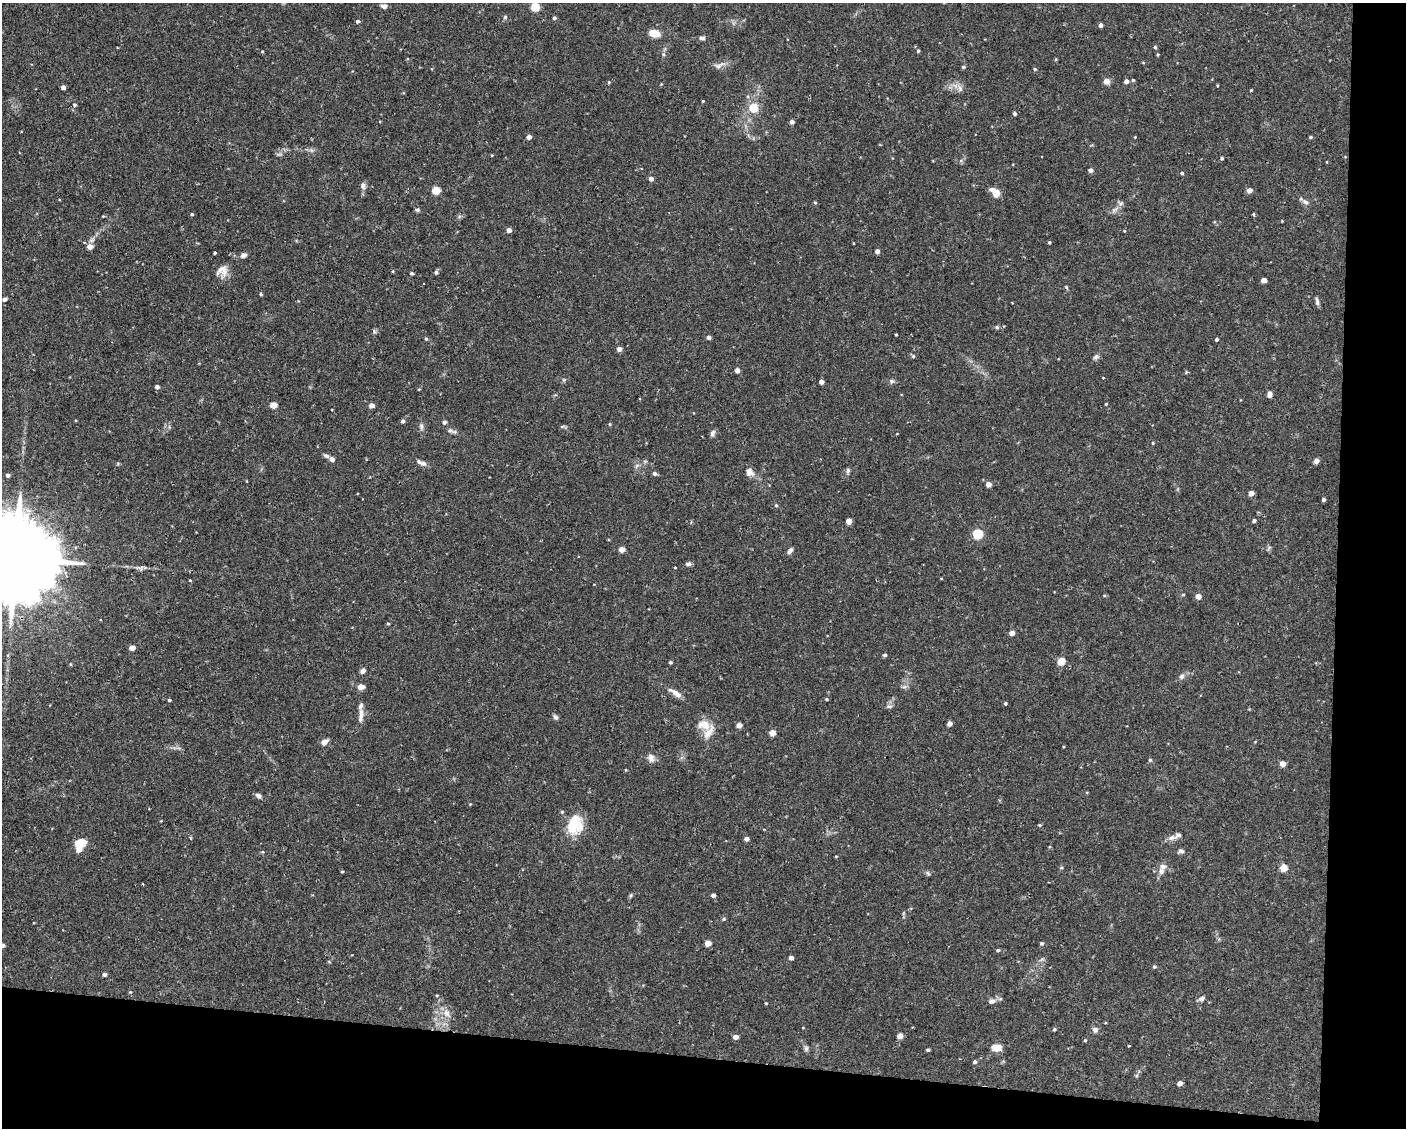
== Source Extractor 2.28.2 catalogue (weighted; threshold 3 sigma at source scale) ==
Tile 12 of 3 x 4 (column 3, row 4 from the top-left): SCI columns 2911-4314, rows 1-1126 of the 4527 x 4506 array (HDU 1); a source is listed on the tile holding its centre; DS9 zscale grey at full resolution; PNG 1408 x 1130 px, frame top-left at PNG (2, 3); no overlay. Shown black and unused: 11% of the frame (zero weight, under 2 of 3 exposures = <1% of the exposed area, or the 3 px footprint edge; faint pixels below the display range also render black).
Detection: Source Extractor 2.28.2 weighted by HDU 2 'WHT'; one run over the whole footprint, this tile lists its part. Background 0.0461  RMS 0.0033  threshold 0.0147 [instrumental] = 3 sigma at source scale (4.5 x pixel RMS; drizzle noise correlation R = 1.50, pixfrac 1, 0.05/0.05 arcsec/px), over >= 5 px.
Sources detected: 176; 5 inside a brighter listed object's ellipse — not listed separately; the other 171 listed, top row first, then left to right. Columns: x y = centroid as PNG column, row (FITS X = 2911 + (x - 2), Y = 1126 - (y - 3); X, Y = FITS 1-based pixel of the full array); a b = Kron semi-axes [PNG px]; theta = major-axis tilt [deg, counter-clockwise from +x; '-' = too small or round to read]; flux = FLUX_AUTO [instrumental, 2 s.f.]
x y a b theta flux
384 6 7 5 -5 1.1
535 7 5 5 - 12
505 17 7 4 46 0.44
554 18 4 3 - 0.58
357 21 4 4 - 0.66
1100 25 4 4 - 1.3
654 33 9 6 -16 5.7
701 38 7 5 -13 0.87
1155 47 4 4 - 0.43
918 51 5 4 - 0.45
262 52 4 3 - 0.27
663 54 6 4 -71 0.45
718 66 14 6 19 1.5
963 67 5 4 - 0.43
1035 69 4 4 - 0.43
1133 80 4 4 - 0.37
1107 81 4 4 - 3.4
1126 81 4 4 - 1.4
609 82 4 3 - 0.29
63 87 4 4 - 1.2
960 88 10 6 -69 1.1
1251 90 3 3 - 0.25
703 101 3 3 - 0.29
74 105 5 5 - 0.51
753 108 10 9 - 5.3
1014 113 5 4 - 0.55
792 122 4 4 - 1.1
529 137 4 4 - 1.8
1135 137 3 3 - 0.21
1310 137 4 4 - 0.39
1222 158 4 4 - 0.46
1091 170 4 4 - 1.3
1182 173 4 4 - 0.43
651 179 4 4 - 1.7
363 186 9 6 -87 1
436 190 5 5 - 10
1249 190 5 4 - 2
995 192 11 7 -49 3.6
1305 202 10 5 -38 1
815 203 4 4 - 0.37
1121 203 6 5 - 0.69
417 210 6 4 11 0.56
192 214 4 3 - 0.4
1254 214 4 3 - 0.47
509 230 4 4 - 1.8
1049 242 4 3 - 0.36
90 246 6 5 - 2.6
877 251 4 4 - 1.3
214 253 3 3 - 0.74
243 255 8 5 27 1.1
222 270 15 13 17 2.8
393 271 4 3 - 0.27
436 272 5 4 - 0.49
411 273 4 3 - 0.61
1263 280 4 4 - 2.5
1066 287 6 3 -72 0.34
261 294 4 3 - 0.41
5 299 4 4 - 0.96
1317 301 11 4 -81 0.8
997 327 6 5 - 0.48
374 331 6 4 -73 0.46
896 334 3 2 - 0.26
709 337 4 4 - 1.2
426 339 5 4 - 0.37
1216 339 3 3 - 0.6
619 349 4 4 - 1.8
913 356 5 4 - 0.46
1096 357 9 5 23 0.74
737 370 4 4 - 1.9
1103 378 3 2 - 0.25
891 381 6 5 - 0.65
821 382 4 4 - 1.5
157 387 4 4 - 1.1
1269 394 6 5 - 1.3
1106 404 3 3 - 0.27
273 405 5 4 - 4.9
371 405 4 4 - 2.2
403 421 4 4 - 0.79
444 422 6 5 - 0.53
610 424 5 3 - 0.29
421 426 10 5 -85 0.91
450 431 11 4 -9 0.82
712 433 8 6 67 0.93
1153 443 5 3 - 0.24
326 456 8 5 -29 0.81
332 459 5 5 - 1.2
1316 461 4 4 - 2.4
423 463 10 7 -18 1.3
848 470 7 5 89 0.62
750 472 10 8 -39 2
655 473 5 4 - 0.88
8 475 4 4 - 0.78
988 484 4 4 - 2.4
1251 493 4 4 - 2.4
1323 500 4 3 - 0.65
776 505 4 4 - 0.38
849 521 4 4 - 3.8
1254 521 4 4 - 0.75
978 534 5 5 - 21
622 549 4 4 - 3.5
790 551 9 5 55 0.87
15 558 36 19 -7 8300
688 564 7 5 8 0.77
141 569 9 3 85 0.51
190 580 3 3 - 0.38
1198 596 4 4 - 3.1
388 624 4 3 - 0.35
1012 633 4 4 - 2.3
132 648 4 4 - 3
885 655 5 4 - 0.52
1061 661 5 4 - 7.7
670 662 4 3 - 0.4
363 671 6 5 - 1.1
1182 676 8 7 - 0.92
361 687 9 7 6 1.3
675 693 21 6 -32 2.2
826 699 4 3 - 0.34
169 700 3 3 - 0.39
1005 703 3 3 - 0.67
889 706 8 4 8 0.61
361 714 15 6 89 2
555 717 7 5 -57 0.72
949 723 4 4 - 2
704 725 17 12 -13 4.1
739 725 4 4 - 2.2
772 733 5 4 - 3.8
324 742 7 5 39 1.9
651 758 11 8 -78 1.5
1150 760 5 4 - 0.37
1283 764 4 4 - 2.8
258 795 7 5 -26 0.93
562 812 4 4 - 0.35
574 824 25 15 69 9
1039 825 4 4 - 0.31
1178 835 13 7 19 1.5
190 838 4 3 - 0.34
746 839 4 4 - 1.2
80 842 12 7 13 4.1
1181 851 7 5 -17 0.81
836 856 4 3 - 0.24
1284 868 7 7 - 2.4
1161 871 9 7 84 1.5
342 872 4 3 - 0.3
928 873 7 4 -52 0.46
631 895 6 4 72 0.43
713 895 4 4 - 0.94
724 919 5 3 - 0.33
708 943 5 4 - 3.4
1042 943 4 4 - 0.68
2 945 4 4 - 0.84
998 950 5 4 - 0.44
791 958 4 4 - 1.4
1154 967 5 4 - 0.47
104 975 5 5 - 0.62
130 992 4 4 - 0.34
437 995 5 3 - 0.31
1202 998 8 5 33 0.91
992 1001 9 7 8 1.2
766 1003 4 3 - 0.28
446 1013 11 8 -65 2.2
1054 1029 4 3 - 0.39
1095 1030 7 6 - 0.94
900 1036 4 4 - 2.8
735 1037 5 4 - 1.7
1085 1040 4 3 - 0.31
1129 1046 3 2 - 0.25
806 1048 7 6 - 0.66
996 1048 8 6 4 4.6
928 1050 3 3 - 0.5
975 1062 5 4 - 0.58
1180 1083 4 4 - 1.8
Overlapping masked pixels (flux is a lower limit): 1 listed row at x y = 15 558
Isophote crosses this tile's border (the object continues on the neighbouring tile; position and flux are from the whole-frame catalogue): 2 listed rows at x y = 15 558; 2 945